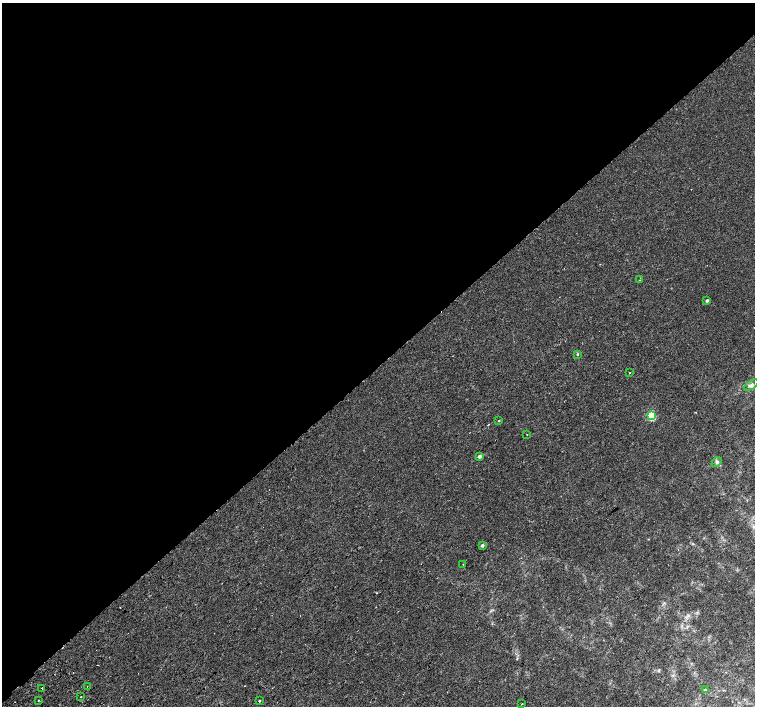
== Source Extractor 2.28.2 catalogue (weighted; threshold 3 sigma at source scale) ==
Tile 2 of 4 x 4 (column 2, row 1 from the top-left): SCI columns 1550-3054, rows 4419-5825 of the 6115 x 6087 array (HDU 1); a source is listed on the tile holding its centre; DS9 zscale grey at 2 x 2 block average (1 PNG px = mean of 2 x 2 image px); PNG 757 x 708 px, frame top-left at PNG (2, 3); each listed source drawn as its Kron ellipse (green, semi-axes under 4 px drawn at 4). Shown black and unused: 52% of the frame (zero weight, under 2 of 3 exposures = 3% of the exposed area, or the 3 px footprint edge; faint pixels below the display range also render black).
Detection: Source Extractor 2.28.2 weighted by HDU 2 'WHT'; one run over the whole footprint, this tile lists its part. Background 0.00425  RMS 0.0025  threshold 0.011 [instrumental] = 3 sigma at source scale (4.5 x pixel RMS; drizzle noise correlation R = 1.50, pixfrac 1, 0.0396/0.0396 arcsec/px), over >= 5 px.
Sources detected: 19; all 19 listed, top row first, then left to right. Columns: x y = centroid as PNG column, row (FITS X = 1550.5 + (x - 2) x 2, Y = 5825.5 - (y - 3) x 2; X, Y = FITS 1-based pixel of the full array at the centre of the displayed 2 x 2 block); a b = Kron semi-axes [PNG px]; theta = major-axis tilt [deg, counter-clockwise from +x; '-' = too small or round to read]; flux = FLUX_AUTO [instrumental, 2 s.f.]
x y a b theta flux
639 280 2 2 - 0.51
707 300 2 2 - 1.5
578 354 3 2 - 0.54
629 373 2 2 - 0.83
751 385 8 4 33 1.6
651 416 3 3 - 32
499 421 2 2 - 0.44
527 435 2 2 - 0.69
479 456 3 2 - 2.6
717 462 6 4 41 1
483 545 3 3 - 1.4
463 564 2 2 - 0.22
87 686 2 2 - 0.2
42 688 2 2 - 3.8
705 690 2 2 - 1.5
81 697 2 2 - 0.58
38 700 2 2 - 1.1
259 701 2 2 - 1.2
522 704 2 2 - 0.24
Diffuse or blended objects may show on this block-average render without a row.